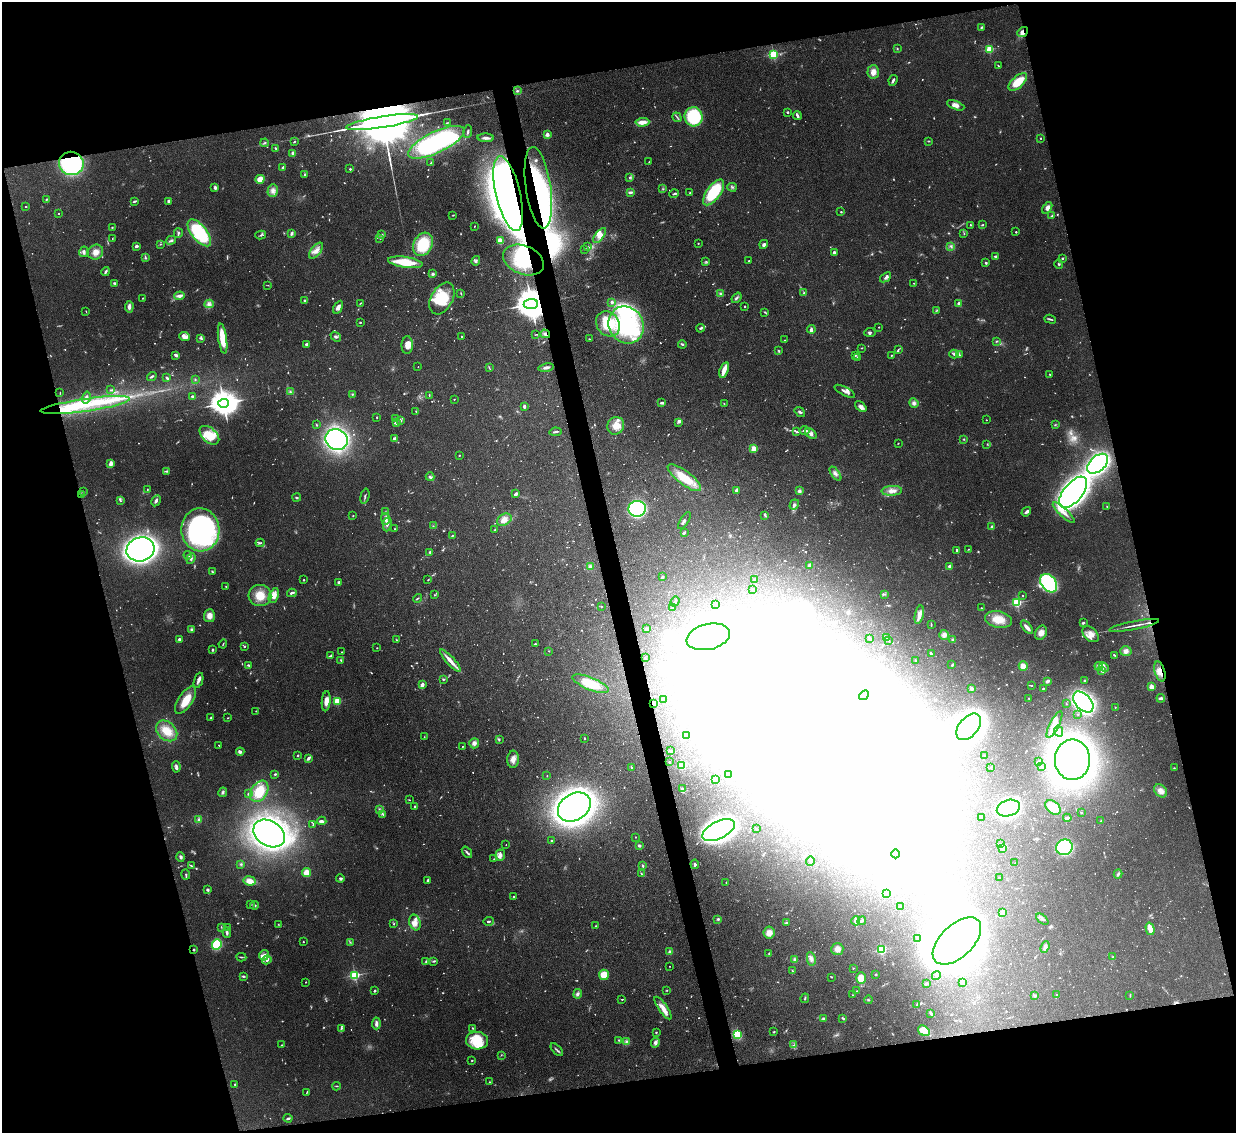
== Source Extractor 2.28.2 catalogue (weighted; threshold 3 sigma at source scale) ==
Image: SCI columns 28-4960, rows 312-4834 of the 5021 x 5006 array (HDU 1 of 3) = the unmasked area's bounding box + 8 px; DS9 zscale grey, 4 x 4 block average (1 PNG px = mean of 4 x 4 image px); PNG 1238 x 1135 px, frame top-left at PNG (2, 2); each listed source drawn as its Kron ellipse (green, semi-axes under 4 px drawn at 4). Shown black and unused: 29% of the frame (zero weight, under 3 of 4 exposures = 4% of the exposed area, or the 3 px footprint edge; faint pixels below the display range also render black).
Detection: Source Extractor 2.28.2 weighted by HDU 2 'WHT'. Background 0.0934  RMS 0.0052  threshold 0.0234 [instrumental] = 3 sigma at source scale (4.5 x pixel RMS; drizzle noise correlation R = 1.50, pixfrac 1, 0.05/0.05 arcsec/px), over >= 5 px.
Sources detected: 1448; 130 too faint to see at this stretch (4 x 4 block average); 217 inside a brighter object's white glare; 7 cosmic-ray / hot-pixel residue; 2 long thin detections or spike segments (spike, bleed or trail) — neither listed nor drawn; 30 coinciding with a brighter row at this scale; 81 inside a brighter listed object's ellipse — not listed separately; of the other 981, all 500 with FLUX_AUTO >= 1.75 (the completeness limit of this list) listed and drawn (481 fainter detections not listed), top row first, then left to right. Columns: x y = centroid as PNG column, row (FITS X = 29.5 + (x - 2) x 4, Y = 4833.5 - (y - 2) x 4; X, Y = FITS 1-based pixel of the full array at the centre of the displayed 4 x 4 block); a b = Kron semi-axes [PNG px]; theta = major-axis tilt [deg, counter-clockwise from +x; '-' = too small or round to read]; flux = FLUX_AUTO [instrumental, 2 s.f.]
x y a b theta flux
981 27 4 2 - 3.3
1023 32 6 4 38 20
897 48 3 2 - 2.8
989 49 2 2 - 250
774 54 2 2 - 370
998 65 3 2 - 2.5
873 72 7 6 - 22
893 80 5 2 - 8.2
1018 82 11 5 43 73
517 91 3 2 - 3.7
956 105 9 4 -22 21
788 112 2 2 - 6
797 116 4 2 - 10
677 117 5 2 - 4.1
694 117 9 9 - 220
382 122 36 5 9 86000
642 122 7 3 4 32
447 123 3 2 - 2.6
468 131 6 2 80 5.4
547 135 2 2 - 73
486 138 8 3 -2 13
1041 138 2 2 - 2.1
929 141 2 2 - 2.1
294 142 2 2 - 3.2
436 142 31 10 26 500
265 143 4 2 - 4.9
276 149 4 2 - 5.4
293 153 4 3 - 5.8
649 162 2 2 - 2.1
71 163 12 11 - 430
431 163 4 2 - 2.1
283 167 3 2 - 6.8
350 169 2 2 - 12
305 175 2 2 - 2.2
629 178 3 2 - 2.7
260 179 4 4 - 34
215 187 4 2 - 10
732 187 5 2 - 4.2
538 188 41 12 -82 310
663 189 3 2 - 2.4
273 190 6 5 - 15
630 192 4 2 - 9.3
714 192 15 7 53 200
690 193 2 2 - 2.5
508 194 38 12 -77 3300
674 194 5 2 - 5.4
46 199 2 2 - 3.8
134 201 4 2 - 5.3
168 201 3 2 - 7.9
26 207 2 2 - 2.6
1047 208 6 4 57 16
841 212 2 2 - 2.6
59 214 2 2 - 1.8
453 215 3 2 - 2.5
1052 215 4 2 - 3.8
970 225 2 2 - 1.8
983 225 2 2 - 3.3
474 226 2 2 - 3.3
112 228 3 2 - 2.6
1016 232 2 2 - 3.4
178 233 5 2 - 5
199 233 16 7 -51 260
291 233 3 2 - 8.5
964 234 2 2 - 1.9
261 235 5 2 - 4.1
382 235 2 2 - 3.8
600 235 9 4 52 23
112 238 2 2 - 1.7
380 238 3 2 - 2.6
171 240 5 3 - 7.6
500 241 4 3 - 37
698 243 2 2 - 2.4
160 244 2 2 - 1.8
423 244 12 9 63 140
764 244 5 3 - 8.2
136 246 3 2 - 11
951 246 3 2 - 3.8
588 247 4 3 - 5.6
584 249 3 2 - 2.2
316 251 9 5 51 21
84 252 5 2 - 8.3
95 252 8 7 - 25
834 253 4 3 - 8.8
995 256 3 2 - 7.1
145 258 3 2 - 4.1
1062 258 2 2 - 12
523 260 21 14 -22 130
476 261 5 3 - 7.5
706 261 2 2 - 2.1
749 261 2 2 - 2.5
405 262 17 5 -8 100
986 263 2 2 - 4.5
1059 264 5 2 - 3.4
106 271 4 2 - 6.1
433 274 4 3 - 5.1
886 277 6 2 39 7.3
114 283 4 3 - 4.3
914 283 2 2 - 2.3
268 285 2 2 - 1.8
461 293 3 2 - 2.6
804 293 3 2 - 2.6
721 294 3 3 - 5.2
180 296 5 3 - 15
143 298 3 2 - 2.1
442 298 17 10 61 79
736 298 6 2 50 6.6
305 300 2 2 - 17
612 302 2 2 - 18
360 303 3 2 - 2.4
959 303 3 3 - 6.3
209 304 4 3 - 8.4
531 304 7 5 7 12000
745 306 2 2 - 9.1
129 307 6 3 85 14
338 307 7 4 61 17
937 310 3 2 - 1.9
86 312 2 2 - 1.8
765 312 2 2 - 2.1
1050 319 6 2 -17 5.5
360 322 2 2 - 3
608 324 13 11 -54 130
626 325 19 17 -58 340
879 327 2 2 - 5.5
700 328 4 3 - 4.6
811 329 4 2 - 10
870 332 6 2 5 5.6
545 334 5 3 - 9.6
535 335 4 2 - 2.1
462 336 2 2 - 10
185 337 5 4 - 20
336 337 6 2 -39 6.1
201 338 3 3 - 5.4
223 339 15 4 -82 78
590 339 3 2 - 2.4
785 340 2 2 - 2
997 341 3 2 - 2.5
306 344 3 2 - 7
682 344 4 2 - 4.7
407 345 9 5 89 24
862 348 2 2 - 1.9
898 349 4 2 - 3.4
778 350 3 2 - 2.6
954 354 5 2 - 11
176 355 4 2 - 9.4
855 355 3 2 - 3.6
891 355 3 2 - 2.3
959 355 3 2 - 4.9
858 357 3 2 - 3.1
418 367 2 2 - 1.9
489 367 3 2 - 2
546 367 8 3 11 11
724 370 8 2 72 44
1050 374 2 2 - 3
152 376 5 2 - 4.4
167 378 3 2 - 4.9
195 379 2 2 - 2.8
111 390 3 2 - 2.8
845 391 11 3 -27 12
290 392 4 2 - 3.5
60 393 3 2 - 1.8
352 394 3 2 - 3.1
429 395 3 2 - 2.8
192 396 2 2 - 21
86 398 6 4 74 11
454 399 2 2 - 5.2
223 403 5 4 - 5800
662 403 4 2 - 8.8
914 403 5 4 - 10
724 404 2 2 - 1.8
85 405 45 6 8 200
524 406 3 2 - 8.3
861 407 7 4 -40 15
416 411 2 2 - 2.9
800 412 5 3 - 6.5
377 417 2 2 - 2.5
396 418 2 2 - 4.5
986 420 2 2 - 3.5
401 421 3 2 - 4.3
679 422 3 3 - 4.8
396 423 3 2 - 4.1
316 425 3 2 - 2.3
1055 425 2 2 - 1.9
616 426 9 8 - 38
804 430 5 2 - 6.2
555 432 6 2 9 6.4
797 432 3 2 - 3.7
811 434 6 4 -38 14
209 435 11 7 -42 67
394 438 2 2 - 9.8
336 439 11 10 - 760
964 439 3 2 - 2.5
898 443 2 2 - 1.8
987 444 2 2 - 1.9
754 449 2 2 - 160
459 455 2 2 - 6.7
111 464 4 2 - 21
1098 464 12 7 41 780
166 471 4 3 - 4.5
835 474 8 3 -53 9.7
430 477 4 3 - 6.1
684 478 20 7 -37 89
147 490 3 2 - 2.6
736 490 2 2 - 23
799 491 4 3 - 7.5
892 491 10 5 4 24
84 492 3 2 - 2.4
1073 492 19 9 51 2800
82 494 2 2 - 2.2
516 494 4 2 - 10
365 496 7 2 76 5.4
297 497 4 2 - 3.6
121 501 2 2 - 2.6
156 501 6 3 59 9.8
794 504 5 3 - 8
1107 507 2 2 - 1.8
637 509 9 8 - 520
386 512 3 2 - 3.4
1026 512 5 2 - 10
1064 512 14 4 -43 27
765 515 3 2 - 3.3
353 516 2 2 - 2.4
385 519 6 3 -89 11
504 520 8 5 30 20
684 521 9 2 57 7
387 524 7 3 81 11
433 526 2 2 - 1.8
992 527 2 2 - 37
394 529 2 2 - 1.8
200 530 21 19 -86 700
495 530 2 2 - 3
684 533 3 2 - 4
452 536 3 2 - 3.5
260 543 4 2 - 4.4
140 549 14 12 16 2200
968 549 2 2 - 1.8
957 550 3 2 - 6.3
430 552 2 2 - 17
188 555 4 2 - 5.2
191 558 6 3 69 7.8
810 565 3 2 - 16
590 566 3 3 - 6.9
949 566 3 2 - 8.4
212 572 3 2 - 3.4
662 577 3 2 - 5
304 580 2 2 - 8.8
428 580 2 2 - 2
754 580 2 2 - 2.8
339 582 3 2 - 7.6
1049 583 10 7 -53 310
226 586 2 2 - 3
753 589 3 2 - 2.3
292 593 5 2 - 7
884 594 4 2 - 3.3
434 595 2 2 - 2.3
1023 595 2 2 - 2.1
260 596 11 10 - 56
274 596 8 4 67 30
417 598 5 2 - 3.4
675 601 5 2 - 3.9
1017 603 2 2 - 400
716 605 2 2 - 2.3
601 607 2 2 - 1.9
672 607 2 2 - 3
981 608 2 2 - 2.8
919 615 9 4 78 23
209 616 6 5 - 24
998 620 14 8 -12 43
1084 623 3 2 - 3
931 624 4 2 - 2.7
1134 625 25 2 11 17
1027 627 8 2 -50 17
191 629 3 2 - 5.3
647 629 3 2 - 3.6
1041 633 7 5 64 21
1091 634 9 6 -42 25
944 635 5 5 - 14
708 637 22 13 13 2300
870 638 3 2 - 3.8
886 638 3 3 - 9.2
179 639 2 2 - 31
953 639 3 2 - 2.9
396 640 3 2 - 2.3
889 641 2 2 - 6.1
223 644 4 2 - 2.6
535 644 2 2 - 7.8
244 646 3 2 - 3.1
377 648 2 2 - 1.9
212 650 2 2 - 5.5
549 651 2 2 - 2.5
1126 651 6 5 - 12
342 652 2 2 - 1.9
931 654 3 2 - 7.2
1115 655 3 2 - 4.3
330 656 4 2 - 7.5
645 658 2 2 - 2
341 660 4 2 - 3.7
915 660 3 2 - 2.4
450 661 14 3 -48 31
952 665 2 2 - 4
249 666 3 2 - 2.4
1023 666 5 4 - 32
1099 666 4 3 - 9.5
1104 667 5 3 - 9
1101 670 3 2 - 4.5
1160 671 10 5 -73 26
443 679 3 2 - 3.8
198 680 8 3 70 13
1085 680 3 2 - 2.5
1047 681 4 2 - 10
591 684 19 6 -22 92
422 685 2 2 - 24
1031 685 3 2 - 2.7
1151 687 2 2 - 110
972 688 2 2 - 50
1043 688 3 2 - 2.6
864 695 5 2 - 8
1029 698 2 2 - 2
1161 698 4 2 - 9.1
664 699 4 2 - 3.8
185 700 16 7 57 60
326 701 10 4 85 28
337 701 2 2 - 200
1083 702 12 7 -47 650
654 703 2 2 - 3.4
1066 704 2 2 - 1.8
1115 707 2 2 - 2.1
256 711 2 2 - 4
1078 714 2 2 - 1.8
211 718 3 2 - 3.8
228 718 2 2 - 1.9
1054 724 15 4 63 28
969 727 15 9 50 2900
167 731 12 9 -44 56
1058 731 5 2 - 5.6
686 736 2 2 - 1.8
424 737 2 2 - 2
584 738 2 2 - 2.5
499 740 4 2 - 4
474 743 5 5 - 15
219 745 3 2 - 2.1
462 746 2 2 - 3.1
671 751 2 2 - 2.3
240 752 4 3 - 7.5
298 755 2 2 - 2.8
984 755 2 2 - 1.9
308 758 4 2 - 10
513 759 8 6 87 21
1072 760 20 17 90 2300
1038 761 4 2 - 3.8
669 762 2 2 - 2
682 765 3 3 - 180
1041 766 3 2 - 2.9
176 767 6 3 -86 11
631 767 3 2 - 3.5
991 767 3 2 - 2.5
1174 768 2 2 - 2.4
275 774 3 2 - 3.5
728 775 2 2 - 3.8
547 776 2 2 - 2.3
716 779 3 2 - 2.2
682 789 3 2 - 5
259 791 11 8 58 77
1161 791 7 5 -45 19
223 792 5 3 - 5.9
248 794 3 2 - 3
409 800 3 2 - 2
414 807 2 2 - 4.5
574 807 17 13 33 2700
1053 807 9 6 -40 49
1008 808 12 8 16 420
379 810 4 2 - 4.6
1081 812 2 2 - 3.8
383 814 3 2 - 4
981 817 3 2 - 4.7
1067 818 4 2 - 12
199 819 4 3 - 7.3
322 821 4 4 - 7.6
1101 821 2 2 - 2.5
313 824 3 2 - 2.8
756 829 2 2 - 3
719 830 17 8 26 2400
269 833 17 12 -32 1300
635 837 2 2 - 2.2
552 841 2 2 - 5.9
1001 844 2 2 - 2.4
506 845 2 2 - 2.2
639 846 2 2 - 8.3
1064 847 8 7 - 340
1002 849 4 2 - 4.2
467 852 6 2 -54 5.9
896 854 4 3 - 65
500 855 5 5 - 13
181 857 4 3 - 7.1
494 859 3 2 - 2.7
810 861 5 3 - 6.5
1015 863 2 2 - 2
241 864 2 2 - 2
695 864 4 3 - 7.5
191 866 3 2 - 3.9
643 866 3 2 - 4.2
307 873 4 4 - 41
186 874 5 2 - 3.8
641 874 3 2 - 4.1
1118 874 4 3 - 6
340 878 4 3 - 5.9
999 878 2 2 - 1.9
428 880 4 2 - 6
250 881 6 4 -10 28
726 882 2 2 - 1.8
207 890 3 3 - 5.3
887 893 3 2 - 5.9
513 897 2 2 - 7.5
250 904 3 2 - 1.8
254 905 4 3 - 5.2
900 906 2 2 - 2.3
1003 913 4 2 - 5.5
718 919 3 2 - 5.4
1042 919 7 2 -40 6.4
488 921 5 2 - 5.1
856 921 4 2 - 5.8
862 921 4 2 - 8.5
415 922 8 5 -72 23
786 923 4 2 - 2.6
278 924 3 2 - 1.8
394 924 2 2 - 2.5
596 926 3 2 - 2.2
221 927 2 2 - 2
228 928 3 2 - 1.8
1150 929 6 3 -74 48
227 932 5 3 - 8.3
769 933 6 5 - 24
918 938 3 2 - 2.3
957 941 30 16 44 7600
303 942 2 2 - 2.9
350 942 3 2 - 2.9
217 944 5 4 - 110
1045 947 6 3 70 11
837 949 6 6 - 21
194 950 2 2 - 14
882 950 2 2 - 400
670 952 2 2 - 49
769 954 3 2 - 3.8
264 955 5 4 - 15
241 957 5 2 - 3.2
1113 957 3 2 - 1.9
811 959 7 4 -80 12
267 960 5 3 - 12
794 960 4 3 - 5.3
426 961 4 2 - 3.8
434 961 4 2 - 4.3
669 966 2 2 - 2
853 968 2 2 - 2.4
792 971 3 2 - 2
876 974 2 2 - 4.2
355 975 2 2 - 500
604 975 5 5 - 56
243 976 3 2 - 4.5
936 976 5 3 - 7.2
831 977 2 2 - 4.8
861 978 5 5 - 47
306 982 2 2 - 1.8
962 983 3 3 - 6.6
926 984 4 2 - 7.4
667 990 3 2 - 2.1
375 991 2 2 - 5.3
857 991 2 2 - 1.9
577 994 5 4 - 8.1
853 995 2 2 - 1.9
1056 995 3 2 - 2.1
1035 996 3 2 - 4.8
1130 996 2 2 - 2.1
805 998 5 2 - 4.5
622 999 3 2 - 2.4
868 1000 4 2 - 2.7
917 1005 3 2 - 2.6
663 1008 13 4 -55 29
931 1013 4 3 - 4.4
823 1018 3 3 - 5.4
843 1018 3 2 - 4.4
376 1023 6 3 88 13
341 1028 3 2 - 3.4
473 1028 3 2 - 2.4
924 1031 6 4 -35 59
656 1032 2 2 - 7.4
774 1032 2 2 - 2.8
737 1034 4 3 - 99
619 1040 2 2 - 2.6
477 1041 11 9 -4 100
626 1042 3 2 - 5.5
655 1043 5 4 - 10
282 1045 3 2 - 1.8
794 1045 3 2 - 2.9
557 1050 8 2 -45 5.9
501 1055 2 2 - 1.8
472 1060 2 2 - 2.7
489 1082 2 2 - 2.3
235 1084 2 2 - 2.4
336 1086 4 2 - 2.3
307 1092 3 2 - 2.2
288 1118 4 2 - 5.7
Overlapping masked pixels (flux is a lower limit): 10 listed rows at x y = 1023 32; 382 122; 71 163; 538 188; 508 194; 523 260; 531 304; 545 334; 1160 671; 194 950
Diffuse or blended objects may show on this block-average render without a row.